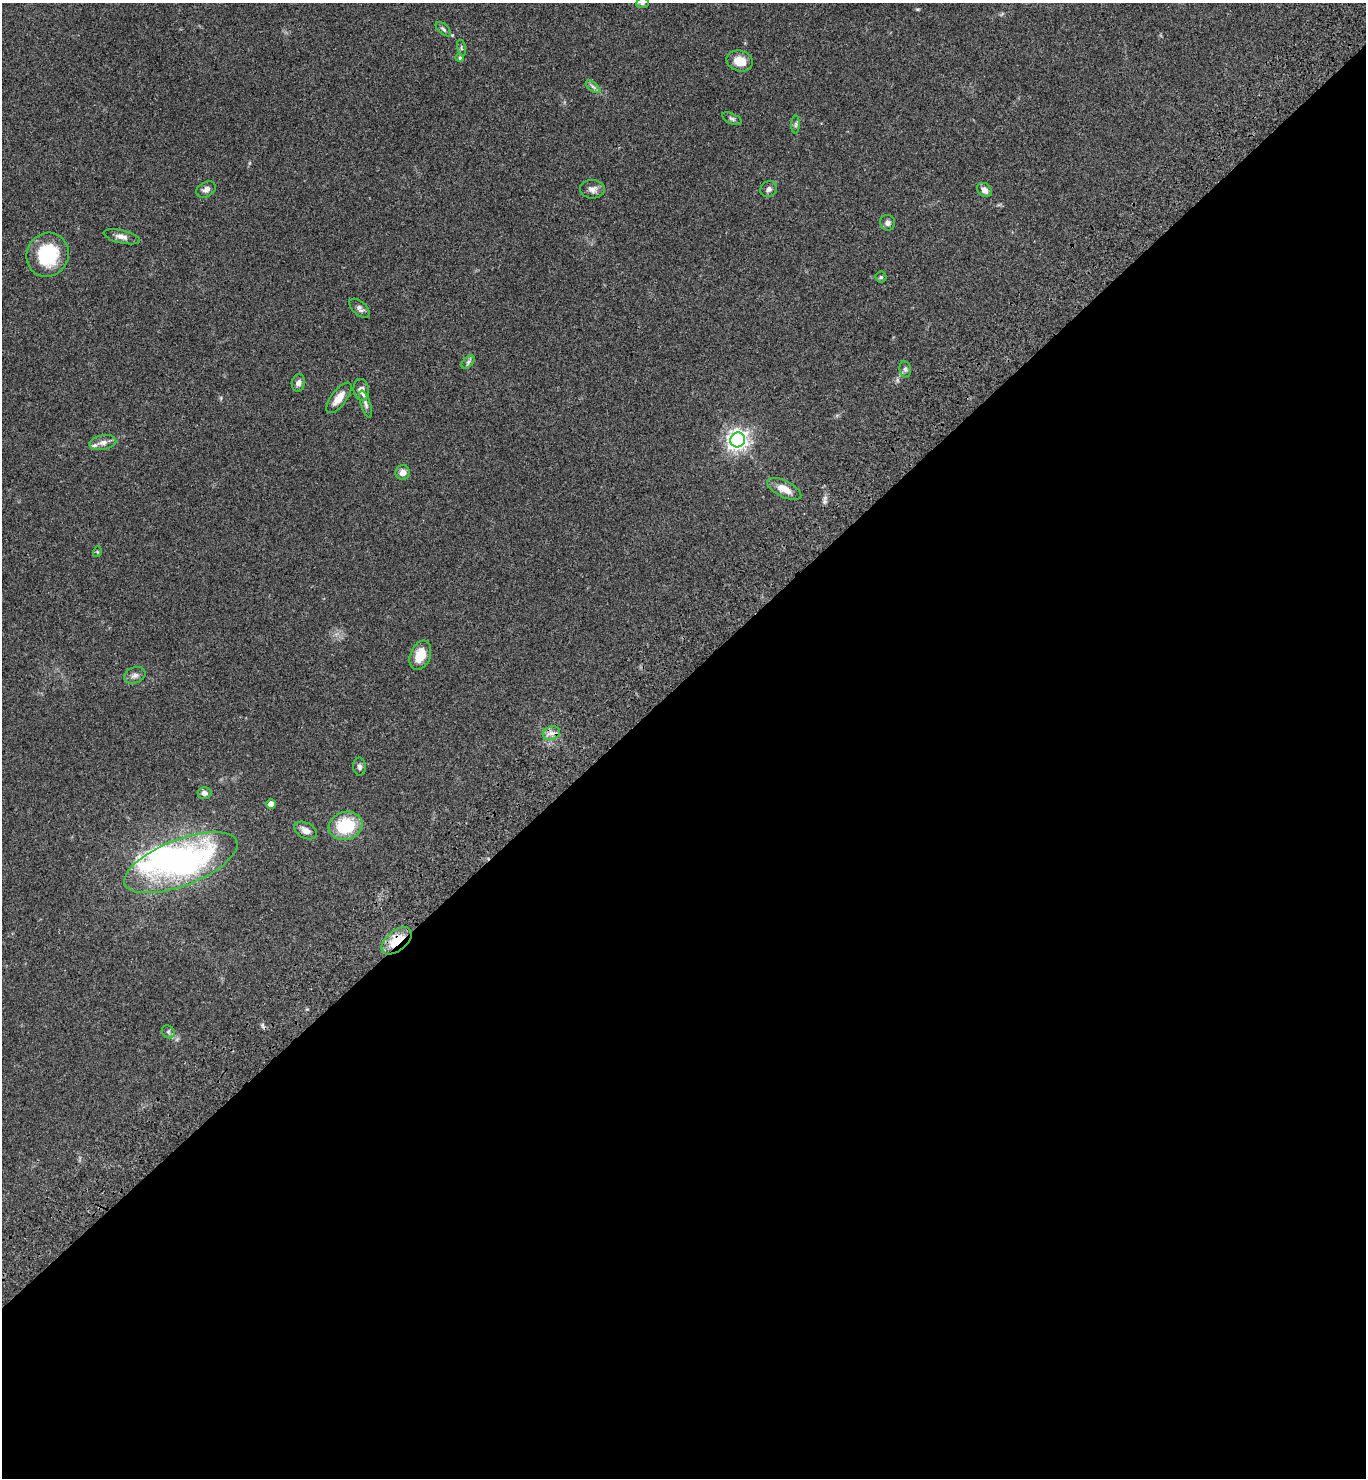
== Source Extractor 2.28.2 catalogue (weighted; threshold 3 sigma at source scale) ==
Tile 15 of 4 x 4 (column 3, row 4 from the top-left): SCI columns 2972-4335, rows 103-1578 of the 6082 x 6105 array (HDU 1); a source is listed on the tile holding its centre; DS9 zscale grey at full resolution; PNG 1368 x 1480 px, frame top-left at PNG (2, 3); each listed source drawn as its Kron ellipse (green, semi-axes under 4 px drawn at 4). Shown black and unused: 54% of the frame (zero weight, under 3 of 4 exposures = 6% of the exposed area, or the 3 px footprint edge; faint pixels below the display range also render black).
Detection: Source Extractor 2.28.2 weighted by HDU 2 'WHT'; one run over the whole footprint, this tile lists its part. Background 0.0474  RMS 0.0054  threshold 0.0244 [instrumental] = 3 sigma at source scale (4.5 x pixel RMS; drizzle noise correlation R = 1.50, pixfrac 1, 0.05/0.05 arcsec/px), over >= 5 px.
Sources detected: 44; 1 too faint to see at this stretch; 1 inside a brighter object's white glare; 1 cosmic-ray / hot-pixel residue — neither listed nor drawn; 2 inside a brighter listed object's ellipse — not listed separately; the other 39 listed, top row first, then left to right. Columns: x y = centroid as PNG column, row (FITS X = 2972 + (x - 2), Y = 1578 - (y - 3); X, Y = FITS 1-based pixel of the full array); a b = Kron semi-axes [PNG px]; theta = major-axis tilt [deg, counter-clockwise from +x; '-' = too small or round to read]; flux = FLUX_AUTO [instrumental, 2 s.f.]
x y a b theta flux
642 3 6 5 - 1
443 29 9 4 -42 1.1
461 48 8 3 -77 0.69
460 58 4 4 - 0.81
740 61 13 10 -15 6.8
593 87 8 4 -37 1.3
732 119 10 5 -25 1.3
796 124 9 4 89 1.1
206 189 10 7 29 2.2
592 189 12 9 -2 3
769 189 9 7 33 1.9
984 190 8 6 -40 3.2
888 223 8 7 - 1.7
122 237 18 6 -13 2.9
48 255 22 21 - 29
881 277 5 5 - 0.82
359 308 12 6 -42 2.1
468 362 8 4 45 1.1
905 369 8 5 -81 1.2
298 383 9 6 74 2
361 390 11 7 -81 3
339 398 18 7 53 5.7
366 404 14 4 -71 1.5
738 440 7 7 - 290
103 442 13 7 10 3
403 472 7 7 - 3.1
784 489 18 8 -26 6.4
97 552 5 3 - 0.47
420 655 15 10 69 8.6
135 675 11 8 22 2.4
551 733 9 6 19 2.6
359 767 9 6 -87 1.5
204 793 7 6 - 2.1
271 804 5 5 - 3.5
345 826 17 14 17 24
306 830 12 7 -28 3.1
181 863 60 23 21 130
396 941 18 10 39 15
168 1032 7 6 - 1
Overlapping masked pixels (flux is a lower limit): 1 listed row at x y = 396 941
Isophote crosses this tile's border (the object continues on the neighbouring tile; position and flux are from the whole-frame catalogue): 1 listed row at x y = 642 3